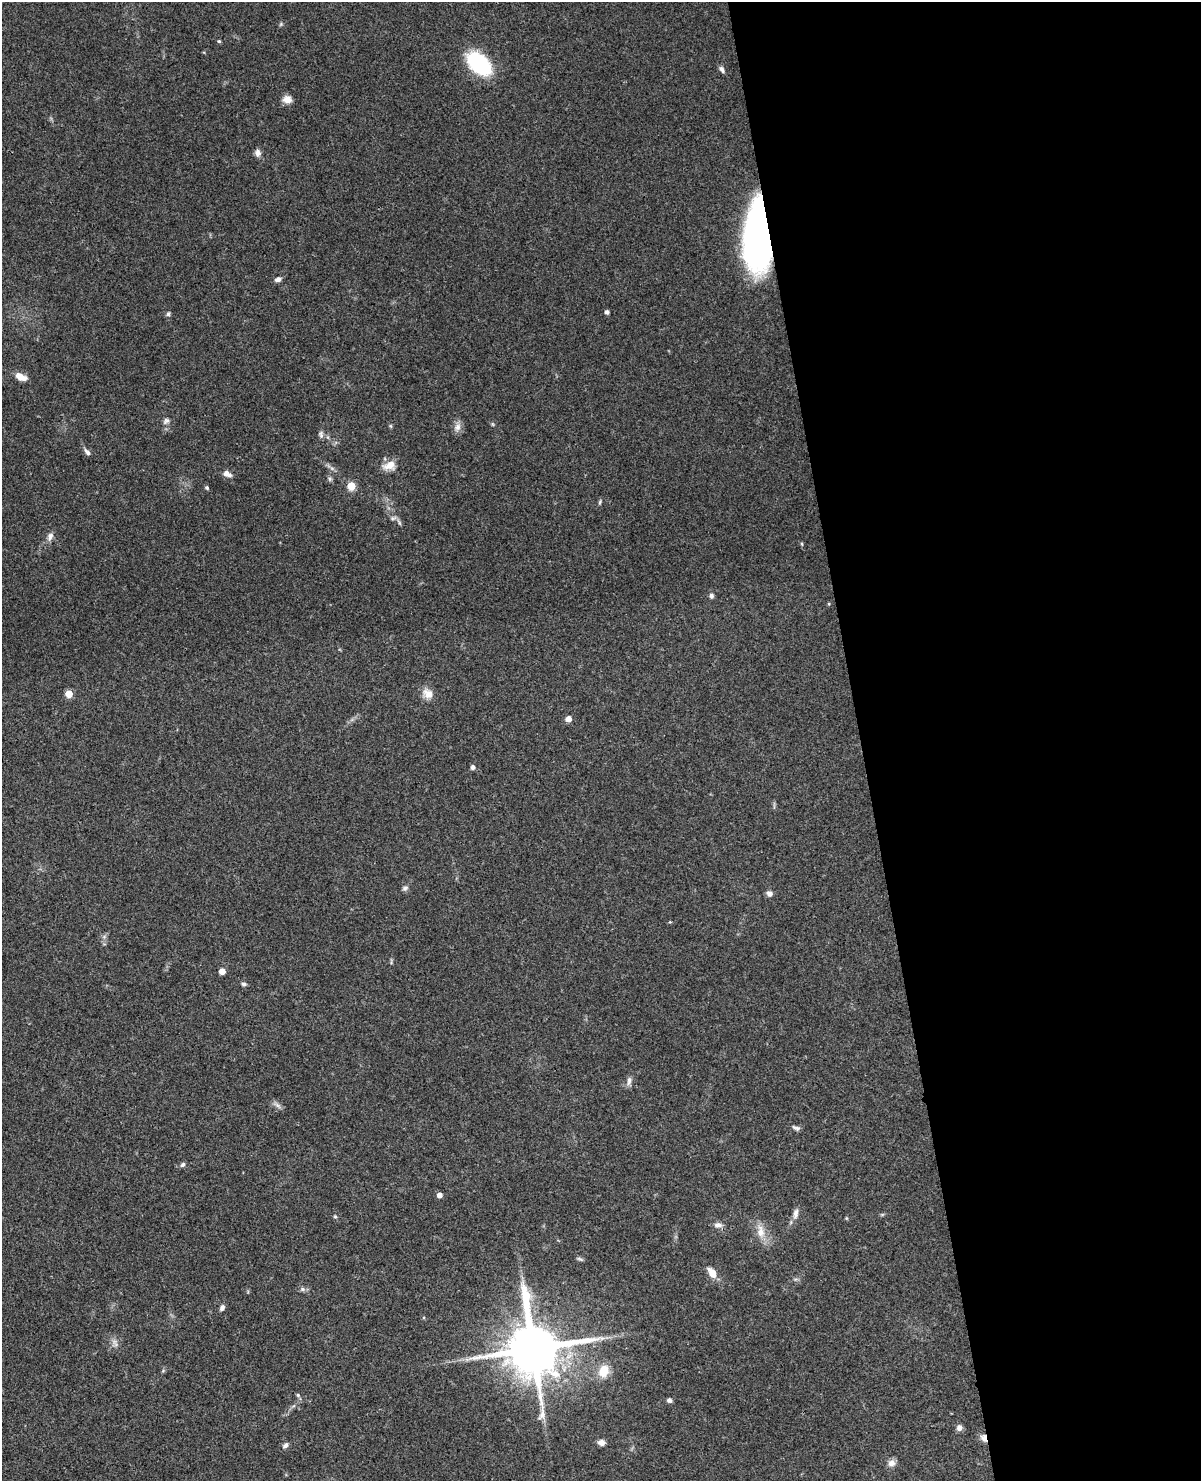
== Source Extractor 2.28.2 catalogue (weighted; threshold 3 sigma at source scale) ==
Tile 8 of 4 x 3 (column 4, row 2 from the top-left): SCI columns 3646-4844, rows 1737-3215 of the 4892 x 4840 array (HDU 1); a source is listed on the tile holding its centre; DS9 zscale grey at full resolution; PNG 1203 x 1483 px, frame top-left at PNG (2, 2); no overlay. Shown black and unused: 28% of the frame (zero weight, under 3 of 4 exposures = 5% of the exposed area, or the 3 px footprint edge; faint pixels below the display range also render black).
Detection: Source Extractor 2.28.2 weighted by HDU 2 'WHT'; one run over the whole footprint, this tile lists its part. Background 0.0858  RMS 0.0058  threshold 0.0261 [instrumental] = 3 sigma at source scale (4.5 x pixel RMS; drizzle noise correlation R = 1.50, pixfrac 1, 0.05/0.05 arcsec/px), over >= 5 px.
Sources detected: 61; all 61 listed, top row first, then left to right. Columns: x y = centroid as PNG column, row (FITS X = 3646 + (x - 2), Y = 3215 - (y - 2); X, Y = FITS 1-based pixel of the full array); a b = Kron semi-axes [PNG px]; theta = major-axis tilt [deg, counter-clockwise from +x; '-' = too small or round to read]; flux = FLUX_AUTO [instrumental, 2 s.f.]
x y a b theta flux
281 24 6 4 47 0.78
219 41 4 4 - 0.77
479 63 22 14 -42 60
722 69 9 5 -57 1.9
287 100 10 8 -15 4.6
258 153 10 7 -85 2.5
758 235 60 22 90 240
278 279 7 5 16 2.5
607 312 4 4 - 1.9
168 314 6 5 - 1.1
20 377 11 6 -26 7.2
166 421 9 6 44 1.8
492 424 6 3 -71 0.67
391 426 6 4 -71 0.7
457 427 13 8 65 3.3
321 434 11 5 -84 1.7
87 452 10 6 -48 2
390 465 17 11 13 6.7
227 474 11 7 -28 3.1
330 479 7 6 - 1.2
351 486 5 5 - 16
207 488 5 4 - 0.91
600 502 7 3 55 0.82
393 518 6 6 - 1.3
399 522 12 3 -62 1.3
50 536 11 7 66 2.9
802 544 5 3 - 0.62
711 596 6 5 - 1.6
69 694 5 5 - 14
428 694 14 11 -36 5.8
568 719 5 4 - 5
473 767 5 4 - 2.2
405 888 9 6 20 1.5
769 893 7 6 - 2.4
670 922 4 3 - 0.48
104 937 7 4 19 1
222 971 5 4 - 6.4
244 984 7 5 -2 1.2
629 1081 12 6 81 2.4
277 1105 14 4 -39 1.9
796 1128 11 5 -18 1.7
183 1164 7 5 44 1.4
439 1195 5 5 - 3
796 1214 15 6 80 3.1
335 1217 6 4 -67 0.8
718 1225 12 7 5 2.7
760 1231 20 10 -81 7.3
580 1259 10 4 -21 1.1
712 1273 12 7 -58 6.6
302 1289 7 6 - 1.4
222 1308 7 5 58 1.9
114 1342 8 6 19 2.2
533 1349 16 16 - 4000
604 1371 13 10 67 12
298 1395 6 5 - 1
669 1400 6 5 - 1.6
959 1428 7 7 - 2.4
984 1438 11 7 -70 3.3
601 1442 8 7 - 2.8
285 1445 8 6 41 1.8
891 1463 9 9 - 3.4
Overlapping masked pixels (flux is a lower limit): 3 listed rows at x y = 758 235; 533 1349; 984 1438